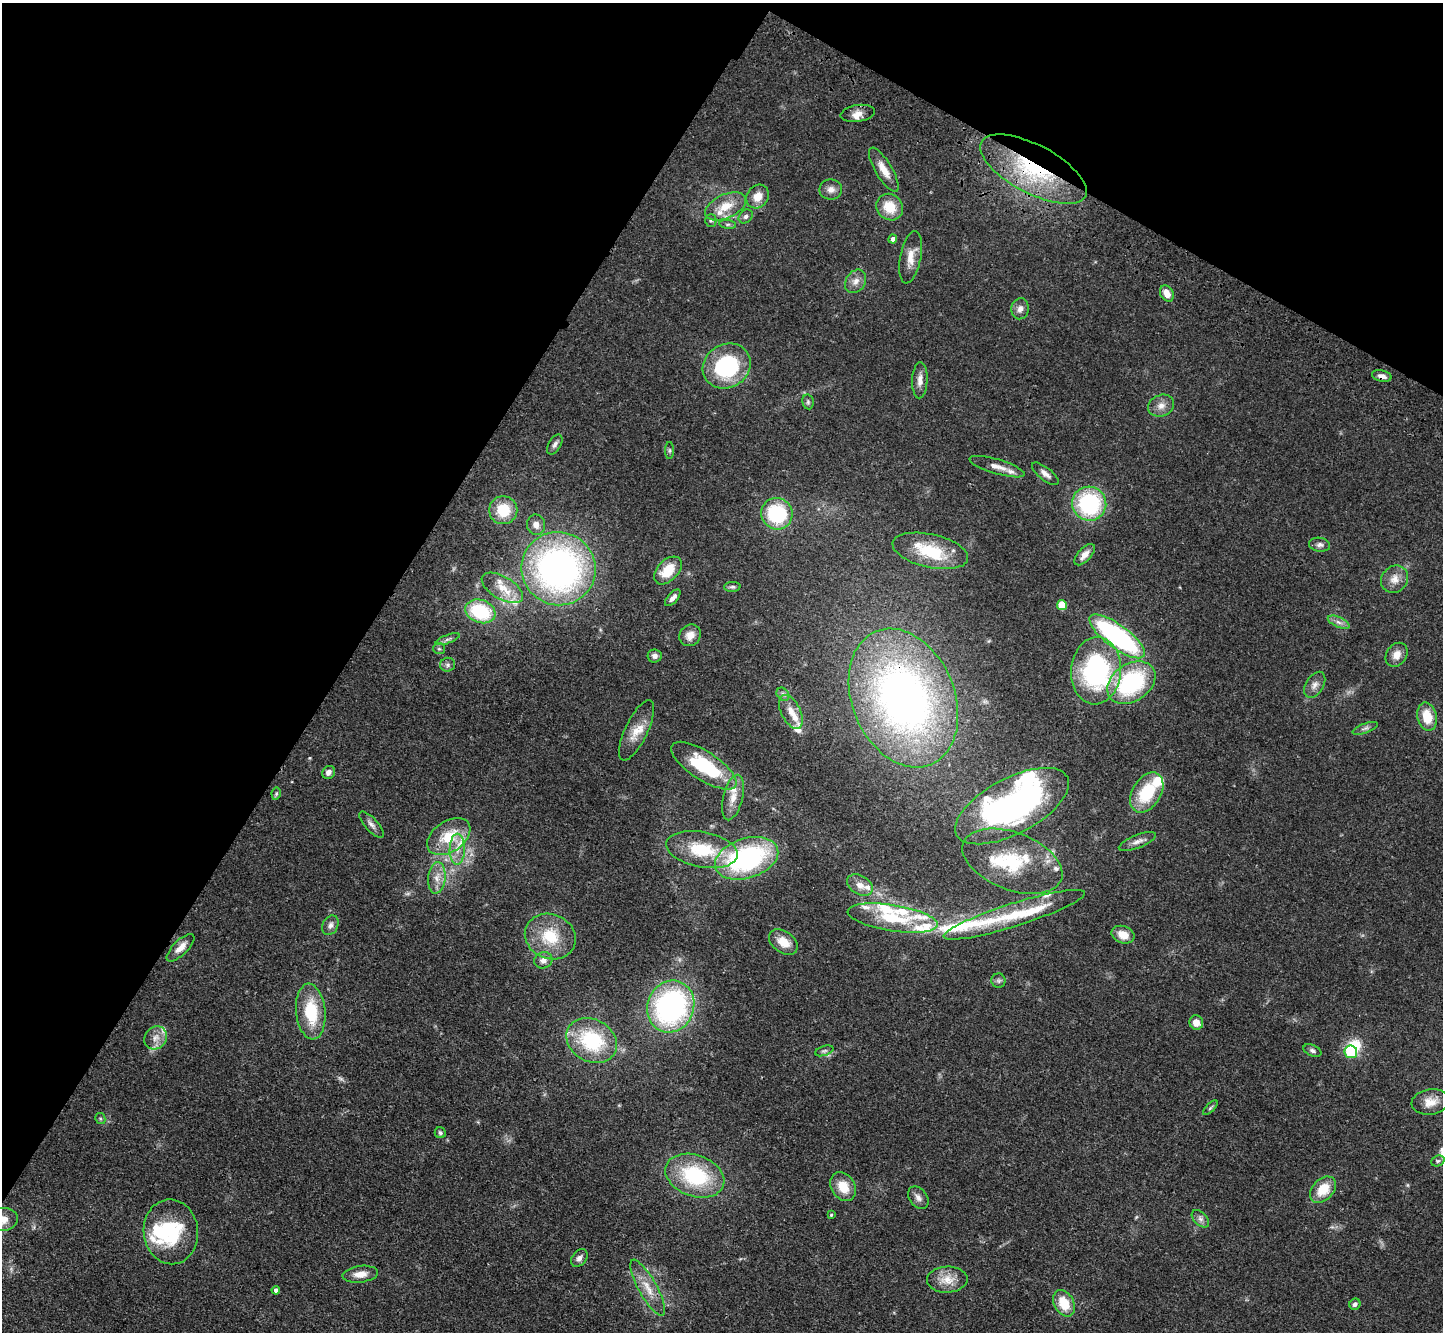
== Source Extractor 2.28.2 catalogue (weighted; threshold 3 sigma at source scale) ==
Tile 2 of 4 x 4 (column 2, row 1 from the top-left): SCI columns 1511-2951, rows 4382-5711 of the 5902 x 5965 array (HDU 1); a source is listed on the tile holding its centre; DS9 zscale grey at full resolution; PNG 1445 x 1334 px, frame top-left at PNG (2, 3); each listed source drawn as its Kron ellipse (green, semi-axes under 4 px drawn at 4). Shown black and unused: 31% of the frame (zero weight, under 3 of 4 exposures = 6% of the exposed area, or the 3 px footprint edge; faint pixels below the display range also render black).
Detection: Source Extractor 2.28.2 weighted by HDU 2 'WHT'; one run over the whole footprint, this tile lists its part. Background 0.0897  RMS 0.0062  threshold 0.0279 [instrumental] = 3 sigma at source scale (4.5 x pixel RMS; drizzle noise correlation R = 1.50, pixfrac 1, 0.05/0.05 arcsec/px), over >= 5 px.
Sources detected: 137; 1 too faint to see at this stretch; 4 inside a brighter object's white glare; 1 long thin detection or spike segment (spike, bleed or trail) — neither listed nor drawn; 23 inside a brighter listed object's ellipse — not listed separately; the other 108 listed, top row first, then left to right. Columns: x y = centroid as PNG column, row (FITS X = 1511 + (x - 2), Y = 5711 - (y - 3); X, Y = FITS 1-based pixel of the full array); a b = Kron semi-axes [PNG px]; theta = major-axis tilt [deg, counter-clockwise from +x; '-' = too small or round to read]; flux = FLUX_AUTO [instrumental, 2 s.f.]
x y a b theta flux
858 113 17 8 9 5.2
1033 169 59 24 -28 70
884 170 25 8 -59 8.2
831 189 11 10 - 4.1
757 197 12 10 53 7.6
726 206 22 12 25 13
890 207 14 12 -42 14
746 216 8 6 43 1.8
711 221 6 5 - 1.2
728 224 8 4 -7 1.2
893 239 4 4 - 2.8
911 257 26 10 79 7.9
856 281 12 9 56 4.3
1167 293 8 6 -60 6.3
1020 309 11 8 77 3.6
727 366 25 21 31 61
1382 376 10 5 -12 3.3
920 380 18 7 88 4.6
808 402 7 5 -79 1.3
1161 406 13 10 23 5
555 445 11 6 59 2.5
670 450 8 4 -90 1.2
997 467 28 7 -16 5.8
1045 474 16 6 -38 3.5
1089 504 17 17 - 65
503 510 14 14 - 19
777 514 16 15 - 44
536 525 10 9 - 3.9
1320 545 10 7 -9 2.2
930 551 38 16 -12 29
1085 555 13 6 47 4.3
559 569 37 36 - 230
668 570 16 10 45 15
1394 579 14 12 49 6.4
732 587 8 5 2 1.4
502 588 23 11 -30 12
673 598 10 5 48 2.9
1062 605 5 5 - 22
480 611 15 11 -19 39
1339 622 12 5 -24 2.8
690 635 11 10 - 5.8
1117 636 33 11 -36 120
448 639 12 3 20 1.9
439 649 6 5 - 1.2
1397 655 13 10 53 5.6
655 656 7 6 - 2.4
448 665 7 7 - 1.9
1096 671 33 25 85 100
1131 683 26 18 34 66
1315 685 14 9 59 3.8
783 694 7 5 -46 1.6
903 698 72 51 -67 330
791 712 18 9 -63 7.2
1427 717 14 9 -77 13
1365 728 13 4 20 2
636 730 33 11 64 11
704 766 38 14 -33 50
329 772 7 6 - 2.8
1147 793 22 14 58 29
276 794 6 4 78 1
733 798 23 9 76 8.8
1012 806 62 28 28 210
371 825 17 6 -48 3.2
449 837 24 15 34 21
1137 842 20 6 22 4
457 849 15 7 89 6.4
702 850 36 17 -11 31
747 858 32 20 18 110
1012 861 52 29 -21 44
437 878 16 8 84 6.4
860 885 14 9 -30 5.6
1014 915 74 11 17 32
893 918 45 13 -9 30
330 925 10 7 63 2.7
1123 935 12 8 -20 8.3
550 937 26 22 -23 25
783 942 16 10 -36 8.5
181 948 18 7 45 5.9
543 960 9 8 - 3.5
998 981 7 7 - 1.6
671 1007 26 23 68 140
311 1012 28 14 -84 28
1196 1022 7 7 - 6.3
156 1038 12 10 48 5.5
592 1041 26 21 -29 45
824 1051 10 4 18 1.4
1312 1051 9 5 -24 1.7
1351 1052 6 6 - 42
1430 1102 19 12 9 7.5
1210 1108 9 4 45 1.1
100 1119 5 5 - 0.98
440 1133 6 5 - 1.1
1438 1161 7 5 20 1.3
695 1176 30 20 -20 50
843 1187 15 11 -58 12
1323 1190 15 10 46 15
918 1198 12 8 -53 3.3
831 1215 4 4 - 0.74
1200 1219 10 6 -45 2.5
2 1220 15 11 8 8.1
171 1232 32 27 -83 43
579 1258 10 7 51 2.9
360 1274 18 8 7 7
947 1280 20 13 3 10
648 1288 32 9 -61 11
276 1290 4 4 - 1.8
1064 1303 14 9 -62 14
1355 1304 6 5 - 1.9
Overlapping masked pixels (flux is a lower limit): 3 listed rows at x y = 1033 169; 1382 376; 903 698
Isophote crosses this tile's border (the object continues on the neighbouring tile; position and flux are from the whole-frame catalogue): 1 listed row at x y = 2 1220